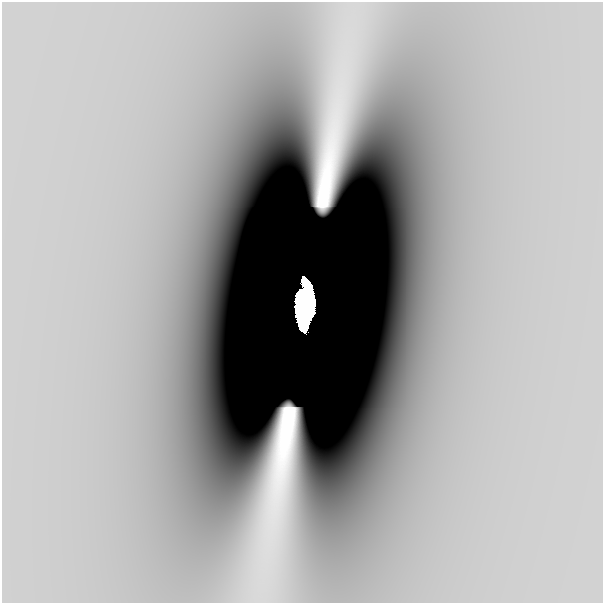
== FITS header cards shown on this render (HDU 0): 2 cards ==
NAXIS1  =                  601
NAXIS2  =                  601

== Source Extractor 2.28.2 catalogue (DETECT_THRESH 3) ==
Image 601 x 601 px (HDU 0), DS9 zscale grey, 1 PNG px = 1 image px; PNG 605 x 605 px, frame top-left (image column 1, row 601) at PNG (2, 2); no overlay
Background -2.04e-09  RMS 6.6e-10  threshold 1.99e-09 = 3 sigma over >= 5 px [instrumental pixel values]
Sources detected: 4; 2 with non-positive FLUX_AUTO (blend fragments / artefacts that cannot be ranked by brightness) are not listed; the other 2 listed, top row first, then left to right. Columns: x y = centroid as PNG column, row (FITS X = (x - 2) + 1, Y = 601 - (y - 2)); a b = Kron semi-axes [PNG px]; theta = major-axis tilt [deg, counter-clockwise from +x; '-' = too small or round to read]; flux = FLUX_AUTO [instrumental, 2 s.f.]
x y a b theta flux
307 285 13 6 -50 2.9
306 307 31 13 84 34
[2 non-positive-flux detections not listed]